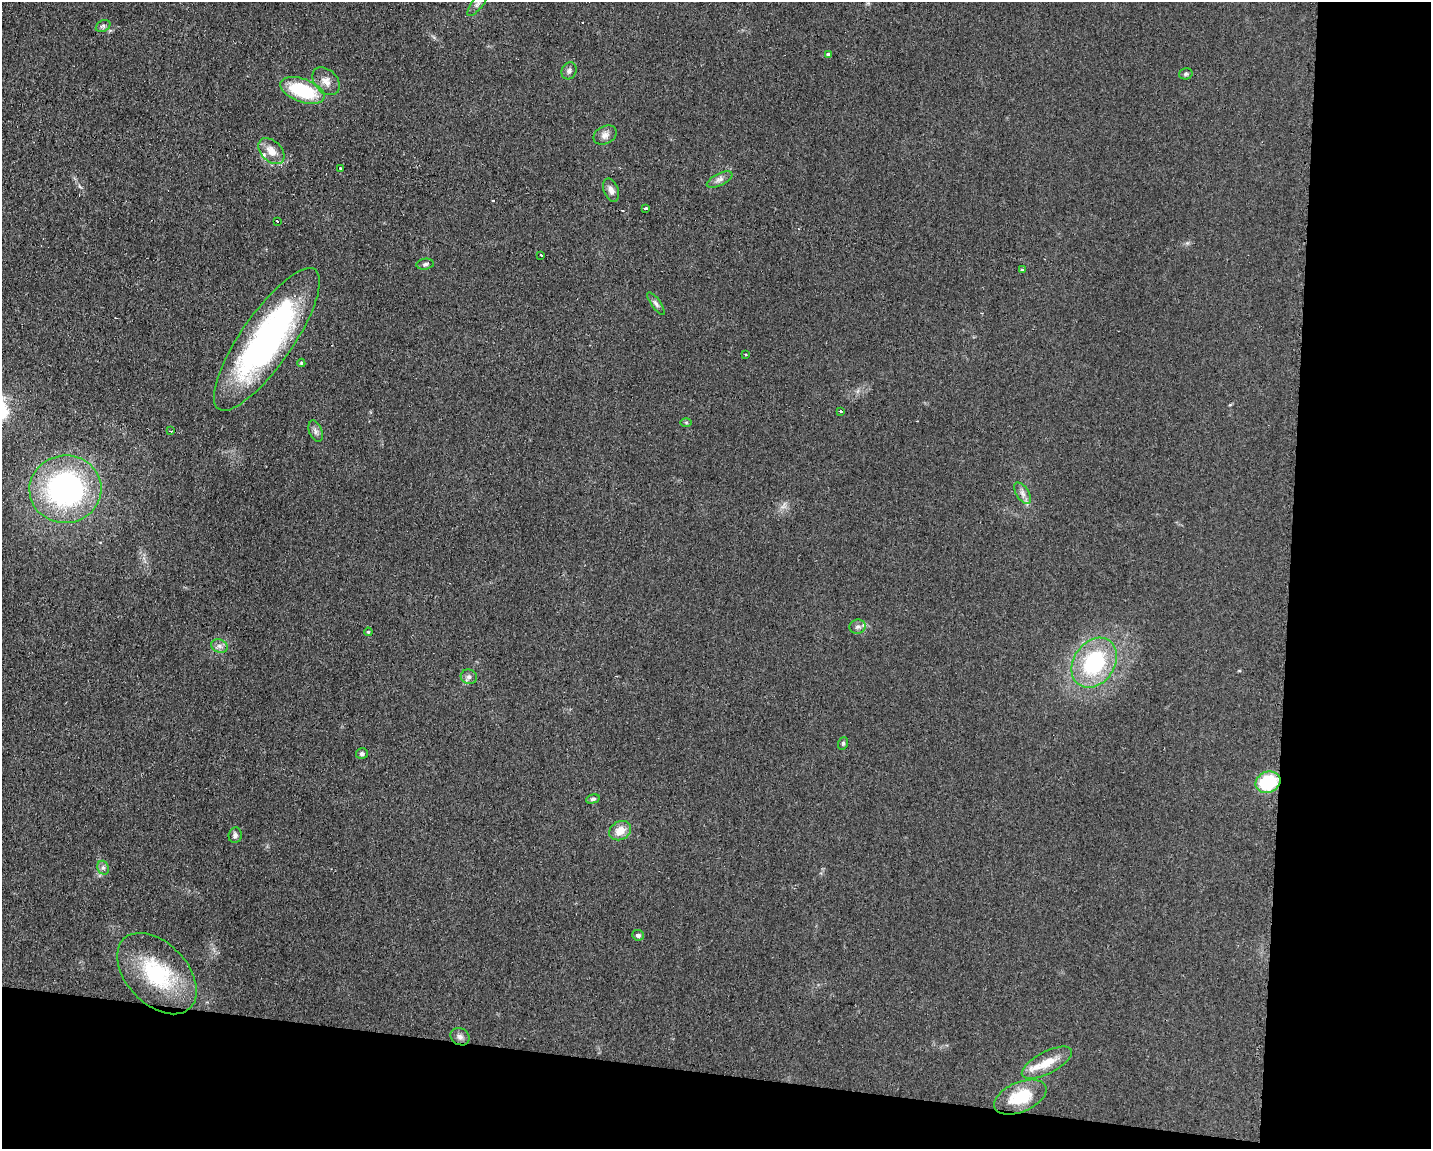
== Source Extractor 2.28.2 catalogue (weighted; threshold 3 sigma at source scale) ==
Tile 12 of 3 x 4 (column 3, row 4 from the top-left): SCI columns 2975-4403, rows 1-1147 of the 4643 x 4587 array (HDU 1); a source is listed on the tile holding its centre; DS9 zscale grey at full resolution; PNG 1433 x 1151 px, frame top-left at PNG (2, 2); each listed source drawn as its Kron ellipse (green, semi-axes under 4 px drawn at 4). Shown black and unused: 16% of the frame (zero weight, under 2 of 3 exposures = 2% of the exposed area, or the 3 px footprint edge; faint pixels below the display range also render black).
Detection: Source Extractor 2.28.2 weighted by HDU 2 'WHT'; one run over the whole footprint, this tile lists its part. Background 0.0621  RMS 0.0099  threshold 0.0448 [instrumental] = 3 sigma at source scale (4.5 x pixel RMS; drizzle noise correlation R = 1.50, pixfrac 1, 0.05/0.05 arcsec/px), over >= 5 px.
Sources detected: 48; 4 cosmic-ray / hot-pixel residue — neither listed nor drawn; the other 44 listed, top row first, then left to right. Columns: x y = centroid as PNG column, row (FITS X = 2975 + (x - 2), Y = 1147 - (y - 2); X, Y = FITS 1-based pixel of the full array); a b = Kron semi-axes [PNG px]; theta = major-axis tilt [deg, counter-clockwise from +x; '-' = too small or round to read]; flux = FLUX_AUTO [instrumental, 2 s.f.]
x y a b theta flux
477 4 15 5 52 4.3
103 26 8 5 29 2.3
829 55 3 3 - 14
569 71 9 7 65 3.2
1186 74 7 5 16 1.9
326 81 16 11 -46 8.6
302 90 23 11 -21 58
605 135 12 9 25 5.2
271 151 15 10 -43 12
340 169 3 3 - 1.8
720 179 14 6 26 4.6
611 190 12 7 -69 5.5
645 208 3 3 - 4.2
277 221 3 2 - 2.3
541 255 3 2 - 0.98
425 264 9 5 8 2.3
1023 270 3 3 - 13
656 303 13 5 -54 3
267 339 85 26 55 280
745 354 3 3 - 3.1
301 363 4 4 - 1.1
841 411 3 3 - 9.4
686 422 6 4 -1 1.1
171 431 3 2 - 1.7
316 431 11 6 -69 3.5
65 489 36 34 4 200
1023 493 12 6 -56 4.7
858 627 8 7 - 3.4
368 632 4 3 - 1.1
219 646 8 6 -20 3.6
1094 663 27 20 56 90
469 677 8 7 - 3.2
843 743 6 5 - 1.5
362 754 6 5 - 2.4
1268 782 13 10 23 52
593 799 7 4 15 2.1
620 831 11 9 31 12
235 835 8 6 83 3.1
103 868 7 5 -68 2.6
638 935 6 5 - 2.8
157 974 48 30 -47 79
460 1037 10 8 -32 4.2
1047 1063 28 11 27 21
1020 1097 28 14 23 38
Isophote crosses this tile's border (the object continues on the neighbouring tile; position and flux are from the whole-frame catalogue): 1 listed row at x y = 477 4